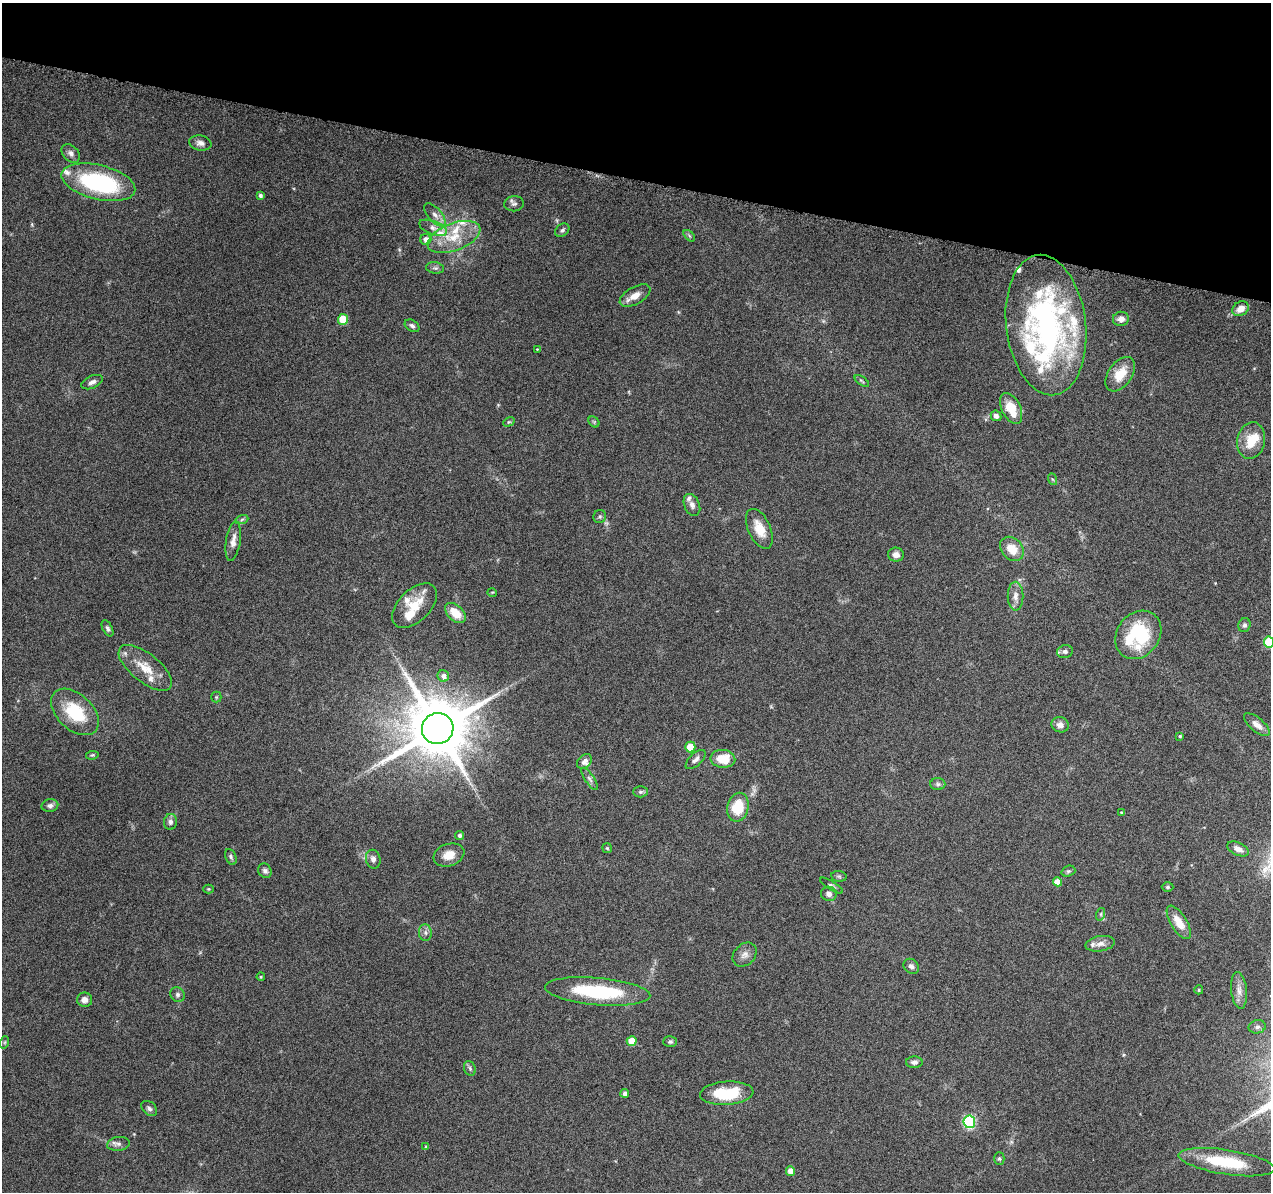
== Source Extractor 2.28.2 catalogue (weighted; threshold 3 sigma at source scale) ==
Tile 2 of 4 x 4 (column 2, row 1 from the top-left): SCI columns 1294-2562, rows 3875-5064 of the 5116 x 5307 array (HDU 1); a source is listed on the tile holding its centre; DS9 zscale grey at full resolution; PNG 1273 x 1194 px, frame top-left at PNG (2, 3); each listed source drawn as its Kron ellipse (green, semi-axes under 4 px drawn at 4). Shown black and unused: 15% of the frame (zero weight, under 9 of 18 exposures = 2% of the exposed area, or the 3 px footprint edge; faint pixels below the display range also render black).
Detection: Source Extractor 2.28.2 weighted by HDU 2 'WHT'; one run over the whole footprint, this tile lists its part. Background 0.116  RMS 0.0038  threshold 0.0155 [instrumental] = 3 sigma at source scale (4.09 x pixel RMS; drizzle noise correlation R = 1.36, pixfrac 0.8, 0.0396/0.0396 arcsec/px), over >= 5 px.
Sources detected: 124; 2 too faint to see at this stretch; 1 inside a brighter object's white glare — neither listed nor drawn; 16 inside a brighter listed object's ellipse — not listed separately; the other 105 listed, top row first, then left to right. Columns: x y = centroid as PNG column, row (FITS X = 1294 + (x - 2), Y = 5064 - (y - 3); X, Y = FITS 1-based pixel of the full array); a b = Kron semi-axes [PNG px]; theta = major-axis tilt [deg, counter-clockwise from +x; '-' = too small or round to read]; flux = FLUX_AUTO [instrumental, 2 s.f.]
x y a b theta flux
200 143 11 7 -10 1.7
71 153 11 7 -46 1.5
98 182 38 17 -14 42
260 195 4 4 - 0.88
514 204 10 7 8 1.2
435 215 14 7 -48 2.2
433 228 14 6 -21 2.1
562 230 8 5 39 0.85
689 236 7 4 -46 0.54
454 237 28 13 21 9.9
426 239 5 5 - 2.3
435 268 9 5 -8 0.85
635 296 17 8 29 3.6
1241 309 8 7 - 3.2
343 319 5 5 - 9.8
1121 319 8 7 - 2
1046 325 70 40 -83 97
412 326 8 5 -32 0.93
537 349 4 3 - 0.28
1120 374 19 11 54 6.8
862 381 8 4 -36 0.6
92 382 11 6 22 1.5
1011 408 17 9 -64 7.5
996 416 6 5 - 1.5
509 422 6 4 30 0.45
594 422 6 4 -46 0.52
1251 440 19 14 78 7.1
1052 479 6 4 -70 0.47
692 505 11 7 -68 1.7
600 517 7 6 - 0.7
242 519 7 4 20 0.63
759 529 21 11 -65 6.3
233 541 20 7 82 2.8
1012 549 13 10 -47 5.7
896 555 8 7 - 1.9
492 592 5 3 - 0.32
1016 596 14 8 -90 2.4
414 606 27 16 45 9.5
455 613 12 7 -43 6.7
1244 625 7 6 - 0.96
108 628 9 4 -63 0.79
1138 635 26 21 52 25
1269 642 5 5 - 15
1065 652 8 6 13 1.1
145 668 32 14 -39 7.9
443 676 6 5 - 1.7
216 697 5 5 - 0.45
75 712 28 18 -43 17
1060 725 9 7 -16 1.8
1257 725 16 7 -40 2.7
438 729 16 15 - 3000
1180 736 3 3 - 0.45
690 747 5 5 - 5.9
92 755 6 4 8 0.47
723 759 12 9 -4 7.6
696 760 12 6 44 1.4
584 761 8 6 45 1.4
590 779 13 4 -57 1.1
938 784 7 6 - 0.96
640 792 7 5 1 0.77
50 806 8 6 12 1.2
738 807 15 10 77 10
1121 812 4 3 - 0.36
170 822 8 6 80 1.3
460 835 4 4 - 0.97
607 848 5 5 - 0.46
1238 849 11 6 -24 2.2
449 855 16 11 20 4.6
231 857 8 5 -67 0.83
373 859 9 7 -76 1.4
265 871 7 6 - 1
1068 871 7 5 20 0.64
839 876 7 5 -8 0.7
1057 882 5 4 - 4.1
831 885 13 4 -32 0.83
1168 887 6 4 -1 0.58
208 889 5 4 - 0.4
829 894 8 7 - 1.5
1101 914 6 4 72 0.49
1179 922 19 8 -58 5.5
425 933 8 6 -88 1.2
1100 944 15 7 10 2.1
745 955 13 10 45 2.3
911 966 8 7 - 1.3
261 977 4 3 - 0.34
1199 990 4 4 - 0.39
1239 990 18 8 -84 2.7
598 991 53 13 -5 29
177 995 8 7 - 0.98
85 1000 7 7 - 1.8
1257 1027 8 6 12 1
632 1041 5 5 - 6
5 1042 6 4 71 0.44
670 1042 7 5 2 0.78
914 1062 8 5 2 1.3
470 1068 8 5 -70 0.79
625 1093 4 4 - 1.3
727 1093 27 11 4 15
149 1108 9 6 -41 1
969 1122 6 6 - 37
118 1144 11 7 7 1.4
426 1147 4 4 - 0.68
999 1158 6 5 - 0.58
1227 1162 48 12 -9 20
790 1171 4 4 - 2.7
Isophote crosses this tile's border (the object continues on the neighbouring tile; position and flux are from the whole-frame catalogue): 2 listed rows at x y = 1269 642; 1227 1162